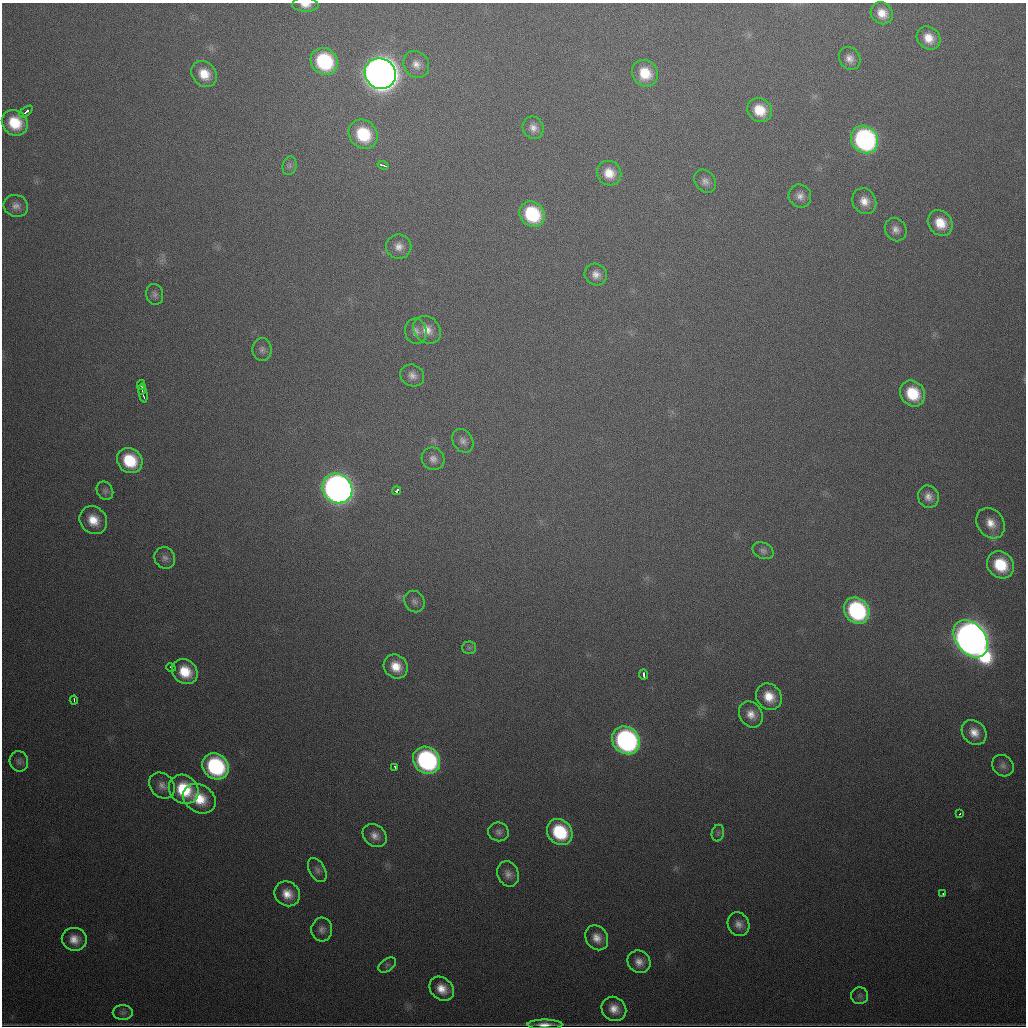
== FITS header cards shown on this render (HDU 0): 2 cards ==
NAXIS1  =                 1024
NAXIS2  =                 1024

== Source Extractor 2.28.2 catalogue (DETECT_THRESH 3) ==
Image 1024 x 1024 px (HDU 0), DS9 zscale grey, 1 PNG px = 1 image px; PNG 1028 x 1028 px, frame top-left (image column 1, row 1024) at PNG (2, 3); each listed source drawn as its Kron ellipse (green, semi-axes under 4 px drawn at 4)
Background 615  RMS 20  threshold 59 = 3 sigma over >= 5 px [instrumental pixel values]
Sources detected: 89; all 89 listed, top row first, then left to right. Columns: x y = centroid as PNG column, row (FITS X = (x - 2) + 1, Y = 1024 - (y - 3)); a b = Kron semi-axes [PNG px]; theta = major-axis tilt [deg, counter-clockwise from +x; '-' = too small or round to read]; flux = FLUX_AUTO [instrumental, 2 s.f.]
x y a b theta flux
305 5 13 7 -2 1.1e+04
882 13 12 10 -42 1.8e+04
929 38 13 10 -43 2.1e+04
850 58 12 10 -56 1.1e+04
324 61 14 12 -44 1.2e+05
416 64 14 12 -56 1.3e+04
645 73 14 12 -51 3.7e+04
204 74 14 11 -48 2.6e+04
380 74 16 15 - 2.7e+06
759 110 13 11 -42 3.3e+04
26 111 7 3 38 8.0e+03
15 123 14 12 -40 4.6e+04
533 128 11 10 - 1.0e+04
363 134 15 13 -45 7.2e+04
865 139 14 13 - 3.1e+05
383 165 5 2 - 4.2e+03
290 166 9 7 76 4.6e+03
609 173 12 12 - 2.3e+04
705 181 12 10 -53 8.6e+03
800 196 12 11 - 1.0e+04
864 201 13 11 -58 1.6e+04
16 206 12 11 - 9.2e+03
532 214 13 11 -45 9.5e+04
940 223 14 11 -49 3.0e+04
896 229 12 10 -59 9.9e+03
399 247 12 12 - 1.2e+04
596 274 11 10 - 1.1e+04
155 294 10 8 -76 5.5e+03
427 330 15 12 -47 1.8e+04
416 331 12 11 - 8.8e+03
262 349 11 9 89 6.4e+03
412 375 12 10 -27 9.2e+03
141 385 5 2 - 2.1e+03
142 389 6 2 84 2.3e+03
913 393 13 12 - 5.3e+04
143 394 9 2 -80 3.8e+03
463 441 12 9 -56 8.0e+03
433 459 12 11 - 9.3e+03
130 461 13 12 - 6.0e+04
337 488 15 14 - 1.1e+06
105 491 10 7 -58 4.9e+03
397 491 4 3 - 1.7e+04
928 497 11 10 - 1.1e+04
93 520 15 13 -49 2.6e+04
991 523 16 13 -53 2.0e+04
763 551 11 8 -24 5.4e+03
165 558 11 10 - 7.2e+03
1000 565 14 12 -46 5.7e+04
414 602 11 9 -57 6.7e+03
857 611 14 12 -51 1.8e+05
971 639 21 14 -51 2.2e+06
469 648 7 6 - 3.5e+03
171 667 5 3 - 2.4e+03
396 667 13 11 -42 2.4e+04
185 672 14 11 -41 3.7e+04
643 675 5 3 - 3.0e+03
769 697 14 12 -48 2.7e+04
74 700 4 2 - 2.1e+03
751 714 14 11 -56 1.5e+04
974 732 13 11 -46 1.7e+04
626 740 15 13 -47 3.5e+05
427 760 14 12 -43 2.6e+05
19 761 10 9 - 5.6e+03
215 766 14 12 -45 1.6e+05
1003 766 11 10 - 6.8e+03
395 767 3 2 - 4.9e+03
162 785 14 11 -46 1.1e+04
184 789 16 14 -41 6.7e+04
199 799 17 13 -33 3.9e+04
960 814 3 2 - 1.9e+03
498 832 10 9 - 6.6e+03
560 832 14 12 -48 8.5e+04
718 833 8 6 78 3.8e+03
375 836 13 10 -39 1.1e+04
317 870 13 7 -61 5.8e+03
508 874 13 10 -66 9.6e+03
287 894 13 12 - 1.9e+04
943 894 3 2 - 1.8e+03
738 924 12 10 -62 1.0e+04
322 930 12 10 86 7.7e+03
597 938 13 11 -57 1.5e+04
74 939 12 11 - 1.6e+04
639 962 12 10 -41 1.2e+04
387 965 10 6 36 3.6e+03
442 989 13 10 -43 1.9e+04
860 996 8 8 - 4.7e+03
614 1009 13 11 -41 1.7e+04
123 1013 10 7 1 5.2e+03
545 1024 17 5 0 1.2e+04
At the frame edge (FLAGS 8, measured only in part): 2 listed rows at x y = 305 5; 545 1024